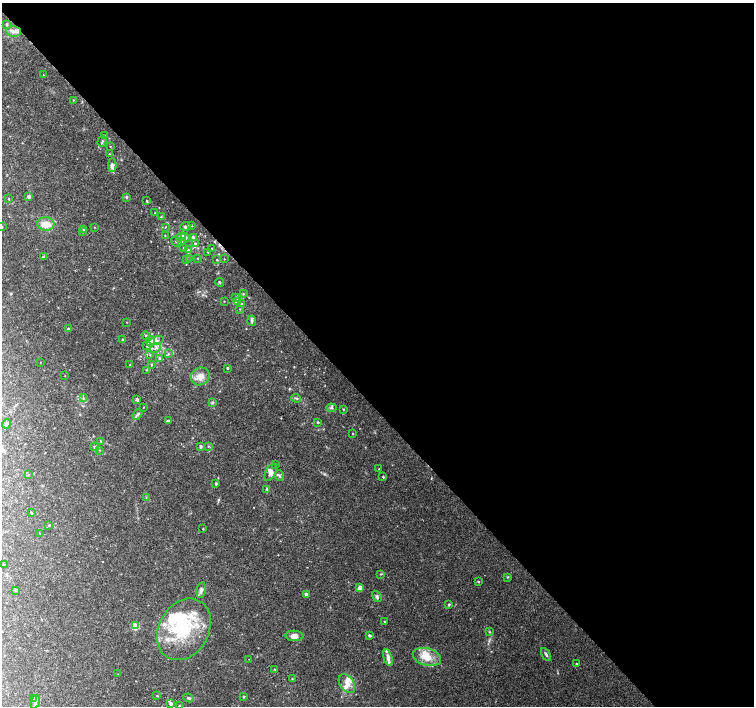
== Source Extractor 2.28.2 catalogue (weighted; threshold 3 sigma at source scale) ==
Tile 8 of 4 x 4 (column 4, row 2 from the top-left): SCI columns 4516-6018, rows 3026-4432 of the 6018 x 5986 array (HDU 1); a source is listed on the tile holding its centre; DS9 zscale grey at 2 x 2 block average (1 PNG px = mean of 2 x 2 image px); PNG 756 x 708 px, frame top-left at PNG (2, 3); each listed source drawn as its Kron ellipse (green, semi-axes under 4 px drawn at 4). Shown black and unused: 57% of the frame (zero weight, under 3 of 4 exposures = <1% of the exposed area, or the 3 px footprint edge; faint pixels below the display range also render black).
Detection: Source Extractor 2.28.2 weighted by HDU 2 'WHT'; one run over the whole footprint, this tile lists its part. Background 0.0896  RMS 0.0054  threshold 0.0243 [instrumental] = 3 sigma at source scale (4.5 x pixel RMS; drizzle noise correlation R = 1.50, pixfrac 1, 0.0396/0.0396 arcsec/px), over >= 5 px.
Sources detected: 147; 1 inside a brighter object's white glare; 2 cosmic-ray / hot-pixel residue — neither listed nor drawn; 16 inside a brighter listed object's ellipse — not listed separately; the other 128 listed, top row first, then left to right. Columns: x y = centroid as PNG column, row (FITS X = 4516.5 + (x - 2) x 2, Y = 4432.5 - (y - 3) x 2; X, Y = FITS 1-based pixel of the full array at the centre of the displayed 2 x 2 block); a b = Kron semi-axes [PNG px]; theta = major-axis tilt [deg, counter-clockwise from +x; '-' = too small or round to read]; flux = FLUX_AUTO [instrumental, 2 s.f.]
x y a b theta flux
7 25 3 2 - 1
13 31 7 5 -3 6.2
43 75 2 2 - 0.42
73 100 2 2 - 0.77
104 135 3 2 - 1.2
102 141 5 2 - 1.4
110 146 2 2 - 0.71
109 154 3 2 - 0.88
112 165 6 4 86 4.4
29 196 2 2 - 5.8
126 197 3 3 - 1.7
9 199 3 2 - 0.86
147 201 2 2 - 1.5
155 213 2 2 - 0.7
161 217 3 2 - 0.89
46 224 8 6 -2 14
185 226 5 3 - 2.1
192 226 2 2 - 0.49
2 227 2 2 - 0.97
94 227 3 2 - 0.52
165 227 2 2 - 0.68
84 229 3 3 - 1.4
83 232 3 2 - 0.9
165 236 3 2 - 0.67
181 237 4 3 - 11
193 237 4 3 - 3.3
186 238 5 4 - 3.5
176 242 6 2 -45 1.4
182 242 4 3 - 1.6
195 243 3 3 - 1.4
183 248 2 2 - 0.51
212 248 2 2 - 0.61
188 250 3 3 - 1.3
208 252 2 2 - 0.72
43 257 4 3 - 1.4
198 258 2 2 - 0.72
186 259 3 2 - 0.71
190 259 2 2 - 0.49
224 259 2 2 - 0.55
217 260 3 2 - 0.67
220 282 4 2 - 1.2
243 294 3 2 - 1.1
235 297 3 2 - 1.1
224 301 2 2 - 0.6
237 301 4 3 - 9.3
241 304 3 2 - 1.1
240 309 2 2 - 0.73
252 321 5 3 - 3.1
127 322 2 2 - 0.45
69 329 3 3 - 3.1
146 336 4 3 - 2
123 339 3 2 - 0.96
157 340 7 4 13 4.7
151 341 5 4 - 6.9
147 346 4 3 - 1.8
155 348 6 2 36 2.4
168 354 3 3 - 1.6
150 355 3 2 - 0.67
160 358 3 3 - 1.2
40 362 2 2 - 0.44
130 365 2 2 - 0.85
151 365 4 2 - 1
227 368 2 2 - 1.8
146 370 3 3 - 1
65 376 2 2 - 0.44
200 376 9 8 - 9.9
83 398 3 3 - 1.3
296 398 5 3 - 1.6
137 400 4 3 - 1.8
213 402 4 3 - 1.4
143 407 2 2 - 0.51
331 408 5 3 - 1.7
343 409 3 2 - 0.96
138 414 6 3 56 2.3
168 421 4 3 - 2.3
318 422 2 2 - 1.7
6 424 5 3 - 2.5
353 434 2 2 - 0.94
100 441 3 2 - 0.65
201 446 3 3 - 2.9
208 446 3 3 - 1.1
94 447 4 3 - 2.1
100 450 3 2 - 0.65
276 465 2 2 - 0.82
379 469 2 2 - 0.58
270 473 9 5 60 5.9
28 475 3 2 - 0.84
279 476 5 3 - 1.9
383 477 2 2 - 1.4
216 484 3 3 - 1.3
267 489 4 3 - 1.6
146 498 3 2 - 0.81
31 513 3 2 - 0.81
49 525 3 3 - 1.1
203 529 2 2 - 0.81
40 533 3 2 - 0.58
3 565 3 2 - 0.79
381 574 4 2 - 0.89
507 577 3 2 - 0.84
478 582 3 2 - 1.2
360 588 3 3 - 13
16 590 3 3 - 1.4
201 590 8 4 79 3.7
306 594 2 2 - 5.9
377 596 6 3 -57 2.2
449 604 4 3 - 1.5
384 622 3 2 - 0.84
135 626 3 3 - 46
184 629 32 25 60 79
490 632 3 3 - 0.94
369 635 3 3 - 2.1
294 636 9 5 -4 7.4
546 654 7 3 -60 2.2
427 657 14 8 -16 20
388 658 8 4 -74 5.6
249 659 2 2 - 0.37
577 664 3 3 - 1.8
275 669 3 2 - 0.63
118 674 2 2 - 0.49
292 679 2 2 - 0.88
347 684 10 7 -55 10
157 696 2 2 - 0.87
243 697 2 2 - 1.5
33 698 4 4 - 2.3
189 698 5 3 - 2
35 702 7 3 69 3.7
171 704 3 3 - 4.3
180 706 3 3 - 2.3
Overlapping masked pixels (flux is a lower limit): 1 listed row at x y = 13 31
Isophote crosses this tile's border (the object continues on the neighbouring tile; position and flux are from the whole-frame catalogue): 2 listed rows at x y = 2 227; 180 706
Diffuse or blended objects may show on this block-average render without a row.